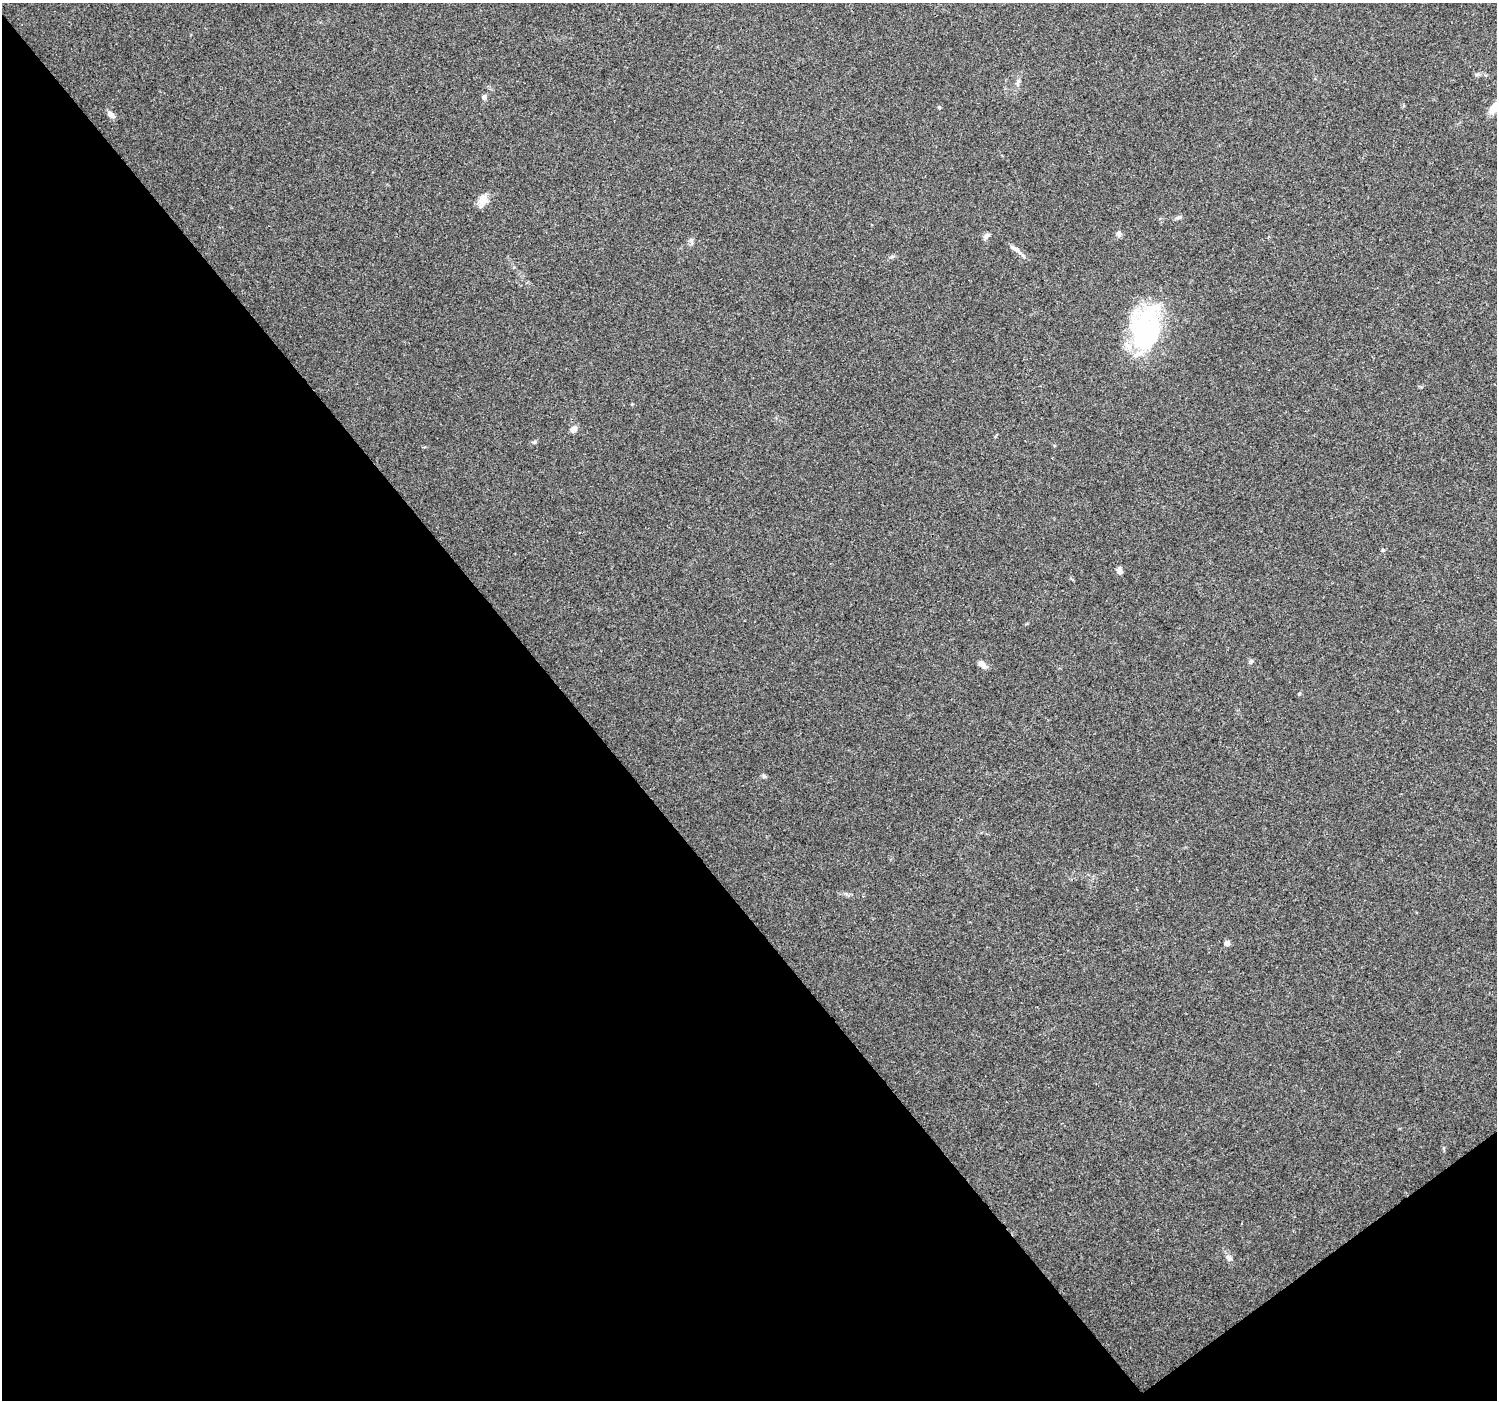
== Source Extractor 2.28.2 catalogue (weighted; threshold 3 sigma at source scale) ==
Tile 14 of 4 x 4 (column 2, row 4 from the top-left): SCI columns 1496-2990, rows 137-1534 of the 5984 x 5930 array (HDU 1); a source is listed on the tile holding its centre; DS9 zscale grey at full resolution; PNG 1499 x 1402 px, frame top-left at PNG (2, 3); no overlay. Shown black and unused: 40% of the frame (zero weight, under 3 of 4 exposures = <1% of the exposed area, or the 3 px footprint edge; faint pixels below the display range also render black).
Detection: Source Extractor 2.28.2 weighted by HDU 2 'WHT'; one run over the whole footprint, this tile lists its part. Background 0.0621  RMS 0.004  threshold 0.0182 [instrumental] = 3 sigma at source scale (4.5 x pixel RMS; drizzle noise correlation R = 1.50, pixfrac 1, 0.0396/0.0396 arcsec/px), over >= 5 px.
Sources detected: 27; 2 inside a brighter object's white glare — not listed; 2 inside a brighter listed object's ellipse — not listed separately; the other 23 listed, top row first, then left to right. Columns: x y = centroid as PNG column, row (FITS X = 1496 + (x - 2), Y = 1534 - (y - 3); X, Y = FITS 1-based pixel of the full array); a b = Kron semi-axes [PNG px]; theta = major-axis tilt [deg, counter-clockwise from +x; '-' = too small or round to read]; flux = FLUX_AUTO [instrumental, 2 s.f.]
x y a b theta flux
1477 74 6 4 18 0.67
1018 82 11 4 64 1.1
484 97 6 6 - 1.2
939 107 5 4 - 0.52
1494 108 18 10 57 4.1
111 115 11 6 -38 1.8
483 200 16 10 77 3.9
1179 217 7 5 24 0.94
1119 233 7 7 - 1.2
986 236 10 6 65 1.3
691 240 6 6 - 0.97
1015 249 18 6 -33 2.2
1144 329 44 34 -76 56
573 429 8 6 52 2.3
534 442 6 4 28 0.71
1383 550 5 4 - 0.47
1119 571 7 5 -73 1.9
1250 661 7 5 41 0.74
981 663 9 7 -33 1.7
1299 694 5 3 - 0.4
764 776 6 5 - 0.66
1227 943 5 4 - 2.7
1229 1258 10 6 -31 1.4